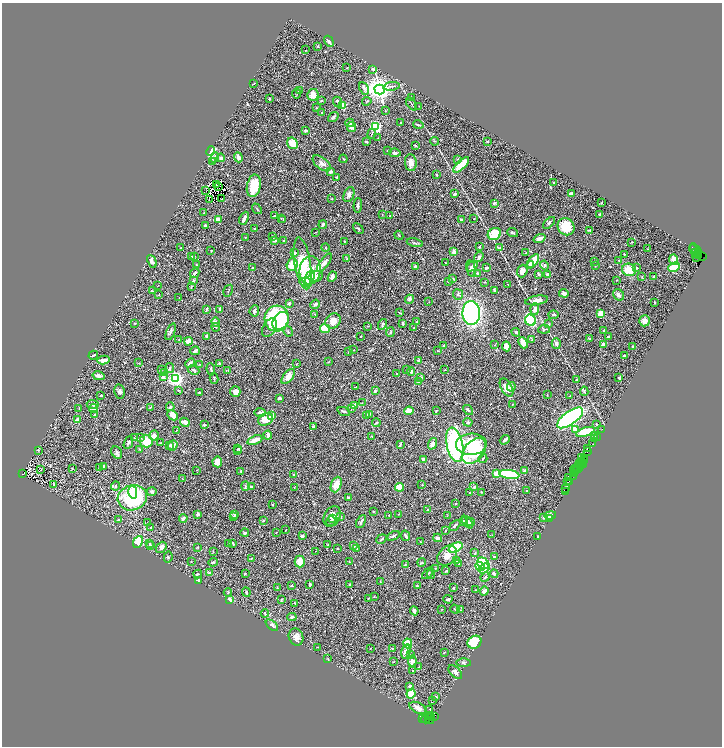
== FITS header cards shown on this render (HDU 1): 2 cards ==
NAXIS1  =                 1440
NAXIS2  =                 1488

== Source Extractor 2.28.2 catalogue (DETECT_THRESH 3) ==
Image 1440 x 1488 px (HDU 1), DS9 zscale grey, zoomed out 1/2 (1 PNG px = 2 x 2 image px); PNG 724 x 748 px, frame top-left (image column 1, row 1487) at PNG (2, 3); each listed source drawn as its Kron ellipse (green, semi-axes under 4 px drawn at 4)
Background 0.443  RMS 0.023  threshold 0.0688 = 3 sigma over >= 5 px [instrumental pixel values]
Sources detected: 620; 69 cannot appear on this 1/2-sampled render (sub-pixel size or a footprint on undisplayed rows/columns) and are neither listed nor drawn; of the other 551, the 500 brightest by FLUX_AUTO listed and drawn (51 fainter detections omitted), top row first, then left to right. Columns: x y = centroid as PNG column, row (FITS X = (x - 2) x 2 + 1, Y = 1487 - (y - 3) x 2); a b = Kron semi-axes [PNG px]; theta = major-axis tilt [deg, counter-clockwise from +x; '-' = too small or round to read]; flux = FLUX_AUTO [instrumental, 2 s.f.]
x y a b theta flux
329 41 6 2 -59 14
318 46 3 2 - 3
306 50 2 1 - 21
347 68 2 1 - 2.1
373 69 4 3 - 11
254 84 3 1 - 2.5
392 86 8 2 9 6.1
364 88 7 4 -64 8.8
380 89 5 4 - 4500
299 91 3 2 - 3
296 94 5 3 - 4
313 95 6 5 - 29
412 98 3 2 - 4.5
269 99 3 2 - 5.2
321 100 3 2 - 4.3
367 101 5 2 - 4
338 102 5 3 - 6.6
411 104 7 2 -54 5.6
343 105 3 2 - 190
419 106 2 1 - 1.7
316 108 2 2 - 4.5
385 111 3 2 - 2.4
322 112 2 2 - 4.4
333 117 6 3 38 8.4
350 123 4 3 - 9.4
401 123 2 2 - 3.9
418 125 5 2 - 6.9
352 127 5 4 - 25
376 127 3 3 - 690
306 130 3 2 - 10
372 134 4 2 - 3.2
378 138 2 2 - 2.1
434 141 4 2 - 2.7
366 142 3 2 - 5.8
488 142 3 2 - 3.2
293 143 6 5 - 77
415 146 3 2 - 5.9
387 150 2 2 - 2.3
211 151 5 3 - 190
395 153 6 4 -10 9.7
215 157 5 3 - 8.3
238 157 5 4 - 17
221 158 4 3 - 14
343 159 4 2 - 3.5
458 159 2 2 - 5.9
212 162 2 2 - 2.7
322 163 10 5 -38 18
411 163 8 6 -82 27
461 165 10 3 44 140
331 172 4 3 - 8.6
436 175 3 2 - 3.5
337 177 2 2 - 3.1
554 182 2 2 - 7.4
217 185 2 1 - 1.7
254 186 11 7 78 100
218 187 2 1 - 2.2
206 191 2 1 - 73
455 194 3 2 - 8.8
571 194 4 2 - 22
349 195 8 5 67 15
222 199 2 1 - 5.2
332 199 3 1 - 2
209 200 2 1 - 5.8
494 203 4 3 - 5.2
601 203 3 2 - 1.9
358 205 7 3 86 9.6
257 209 6 2 -52 3.6
203 213 3 2 - 1.9
382 214 2 2 - 1.7
600 214 2 2 - 10
274 216 3 2 - 4.3
390 216 3 2 - 2.5
244 218 7 3 65 22
281 218 2 2 - 1.7
219 219 4 3 - 43
283 219 4 3 - 4
461 219 3 2 - 5.5
474 219 2 2 - 2.8
549 223 7 3 43 8
323 225 4 2 - 9.8
205 226 3 3 - 7.4
566 227 9 8 - 97
358 228 6 3 -43 5
254 229 3 2 - 8.6
589 230 3 2 - 4
315 232 3 1 - 1.9
513 233 6 3 -23 5.7
494 234 7 5 29 110
399 235 5 2 - 2.6
245 237 3 1 - 1.9
273 237 3 3 - 3.5
540 238 6 3 19 34
274 240 4 3 - 14
284 241 3 3 - 5.3
344 241 2 2 - 3.2
632 242 3 2 - 2.9
415 243 8 3 -12 7.8
479 247 3 2 - 4.7
180 248 3 1 - 2
325 248 4 2 - 3.9
500 248 3 3 - 2.8
647 249 2 2 - 1.9
211 250 2 2 - 2.1
694 250 5 3 - 86
696 250 7 1 -47 100
454 252 2 2 - 72
696 252 3 2 - 73
294 253 4 3 - 7.9
526 253 4 3 - 5.9
624 255 3 3 - 3.4
194 256 2 2 - 4.3
696 256 6 2 86 560
699 256 4 2 - 470
192 257 3 3 - 5.4
479 257 5 4 - 8.6
702 257 3 1 - 56
347 259 3 2 - 5.5
619 260 2 2 - 2.9
674 260 5 3 - 64
152 261 7 4 -65 17
533 261 8 3 55 96
595 261 2 2 - 1.7
303 263 26 8 -80 240
324 263 11 4 52 25
445 263 2 1 - 2.7
196 265 3 2 - 2.3
292 265 6 5 - 75
530 265 3 3 - 17
544 265 5 4 - 8.1
472 266 6 4 35 11
595 266 2 2 - 2.5
415 267 3 3 - 10
674 267 6 4 26 140
252 268 3 2 - 6.2
471 268 8 3 -77 9.1
486 268 3 2 - 11
636 268 4 4 - 6.7
310 270 14 10 84 71
629 270 7 6 - 77
522 271 6 5 - 20
195 273 5 2 - 7.9
478 273 4 2 - 4.3
548 274 4 3 - 10
539 275 4 3 - 6.1
316 276 7 5 15 27
654 276 2 2 - 3.4
332 277 5 3 - 21
642 277 4 2 - 2.6
310 278 8 4 72 84
453 279 3 3 - 5.4
193 280 3 2 - 6.9
617 280 2 2 - 2
448 281 3 2 - 3.7
305 282 6 4 2 71
485 282 3 2 - 1.9
508 284 3 2 - 1.8
158 286 2 1 - 1.8
191 287 4 2 - 2.7
494 290 4 2 - 4.7
152 291 2 2 - 2.9
228 291 6 2 59 3.8
564 293 5 3 - 14
458 294 5 5 - 8.2
159 295 3 2 - 2.1
619 295 6 5 - 14
179 298 4 2 - 2.6
410 299 4 4 - 10
537 300 11 4 10 23
429 302 3 2 - 1.8
654 302 2 2 - 2.7
289 303 3 3 - 8.2
315 304 5 3 - 7.9
206 309 4 2 - 6.1
220 309 3 2 - 6.6
535 309 6 4 86 22
254 311 5 4 - 13
400 313 4 2 - 3.7
471 313 12 9 -88 790
601 313 4 3 - 42
315 314 3 2 - 2.8
553 315 5 3 - 8.1
277 319 13 12 - 480
530 320 6 5 - 210
281 321 10 7 53 190
333 321 8 7 - 33
645 321 5 5 - 19
216 322 5 3 - 8.7
417 322 3 2 - 6.2
135 323 2 2 - 3.9
403 323 3 2 - 8.7
382 324 5 3 - 7.7
549 324 3 2 - 5.2
368 326 4 2 - 3
216 327 4 2 - 3.6
269 328 10 6 61 28
414 328 2 2 - 4.3
325 329 5 4 - 84
544 329 6 4 8 7.1
288 331 5 2 - 3.8
603 331 3 2 - 4.1
171 332 9 3 68 11
390 332 5 3 - 5.1
516 332 4 3 - 6.9
207 336 3 3 - 11
361 337 2 2 - 2.1
608 337 3 2 - 17
179 339 3 2 - 2.3
590 339 3 3 - 4.1
532 340 3 3 - 2.9
188 341 4 4 - 25
523 343 6 3 -65 40
556 344 5 4 - 13
603 344 2 2 - 42
444 345 2 1 - 2.3
495 345 4 2 - 2.7
506 346 5 3 - 35
632 347 2 2 - 4.6
354 350 2 1 - 1.8
195 351 5 3 - 12
438 351 3 2 - 2.4
348 352 3 2 - 2.9
93 355 5 2 - 4.8
624 356 2 2 - 28
103 360 6 3 11 25
419 360 3 3 - 8.1
329 361 2 2 - 1.7
138 363 3 2 - 2.6
190 363 5 3 - 14
219 363 3 3 - 5.5
200 364 3 3 - 2.6
296 364 3 2 - 2.1
170 368 5 3 - 5.4
211 369 6 2 -84 6.5
161 370 4 2 - 4.4
194 370 6 3 -27 9.1
228 370 3 2 - 1.9
406 370 3 2 - 3.8
445 370 2 2 - 2
411 371 4 3 - 5.8
164 372 3 2 - 2.8
396 374 2 2 - 5.5
98 376 6 3 -14 20
288 376 9 5 51 36
163 377 3 3 - 10
421 377 4 3 - 4.3
214 378 5 2 - 4.7
619 378 2 2 - 11
176 379 3 3 - 1500
576 380 4 3 - 5.3
418 381 3 2 - 5.4
356 387 2 1 - 2.2
511 387 5 3 - 18
506 388 10 5 -60 53
178 390 3 3 - 5.2
375 391 3 3 - 5.6
584 391 5 3 - 3.8
120 392 7 5 -80 10
199 392 2 2 - 4.4
235 392 5 5 - 26
547 394 3 2 - 2.2
101 395 2 2 - 7.3
569 396 3 2 - 2.3
279 398 4 3 - 6
362 403 2 1 - 2.9
93 404 6 3 -6 6.3
512 404 2 1 - 2
354 406 2 2 - 73
150 407 4 2 - 3.5
170 407 4 4 - 8.4
79 409 4 2 - 2.1
93 409 5 3 - 9.4
351 409 2 1 - 1.7
436 410 3 2 - 2.2
468 410 6 2 -41 5.1
344 411 6 3 -20 8.7
409 411 4 2 - 58
260 412 6 3 0 11
370 414 3 2 - 3.1
95 415 2 2 - 5
173 415 6 3 -44 32
272 416 2 2 - 72
366 416 4 3 - 2.9
570 418 15 6 36 1200
265 419 8 6 27 70
77 420 3 2 - 29
185 422 5 3 - 28
376 422 4 3 - 5.9
468 422 4 3 - 4.9
596 424 3 2 - 3.7
204 425 3 2 - 4.9
314 426 3 3 - 4.5
575 429 4 3 - 33
602 429 2 1 - 24
176 431 3 2 - 2.6
585 432 9 4 17 130
154 435 5 4 - 18
268 435 4 3 - 16
372 436 3 2 - 2.4
595 436 3 2 - 2.8
141 437 3 3 - 3.5
597 437 2 1 - 35
135 438 3 2 - 2.6
595 439 3 1 - 50
255 440 8 3 22 42
505 440 5 2 - 13
146 441 6 6 - 74
128 443 7 3 68 11
160 443 3 2 - 2.4
432 444 6 4 71 20
471 444 15 10 2 200
593 444 2 1 - 26
170 445 2 2 - 15
173 445 5 4 - 11
400 445 4 2 - 6.3
455 445 17 8 -77 890
140 449 4 2 - 3.1
238 449 4 3 - 4.2
587 449 2 1 - 35
38 450 3 2 - 2.4
238 451 3 2 - 1.8
474 451 15 9 48 210
117 452 6 5 - 10
588 452 3 2 - 87
582 458 2 1 - 16
584 458 2 1 - 23
423 459 2 2 - 12
483 459 4 2 - 5.3
583 460 2 1 - 59
581 461 3 2 - 51
217 462 5 5 - 32
581 464 6 2 -30 150
580 465 2 1 - 100
103 466 2 2 - 19
72 468 3 2 - 1.9
99 468 3 2 - 2.2
575 468 5 1 - 100
579 468 4 2 - 150
41 470 2 2 - 2.7
197 470 3 2 - 1.7
241 471 4 3 - 5.4
525 471 4 3 - 9.1
575 471 4 1 - 95
22 473 3 2 - 350
496 473 4 3 - 35
509 474 10 4 -8 290
574 474 4 2 - 200
294 475 3 3 - 4.2
574 476 2 1 - 67
568 477 3 2 - 5.3
183 479 3 2 - 1.8
569 481 3 2 - 74
567 482 2 1 - 62
54 484 4 2 - 3.4
336 484 8 5 68 45
422 485 3 2 - 2.3
115 486 4 3 - 8.2
245 486 5 3 - 4.4
251 487 4 3 - 6.2
294 487 3 2 - 2.2
399 487 4 4 - 75
474 487 3 2 - 4.4
566 489 3 1 - 72
527 491 2 2 - 5.3
565 491 3 2 - 32
133 492 6 4 -77 68
152 492 5 4 - 9.5
481 492 2 2 - 2.4
470 493 2 2 - 2.2
132 498 15 12 17 410
348 498 4 2 - 7
456 504 3 2 - 3.4
273 505 2 2 - 7.3
428 510 2 2 - 2.8
373 511 3 2 - 1.9
198 514 3 3 - 13
235 514 3 3 - 5.6
398 514 3 2 - 1.8
389 515 3 2 - 2.8
550 515 6 3 12 20
234 516 4 3 - 4.4
332 516 11 8 59 31
447 516 3 3 - 2.2
341 517 3 2 - 2.6
544 517 3 3 - 5.5
183 518 4 3 - 13
549 518 2 1 - 9
333 519 3 3 - 5.4
119 520 2 2 - 16
264 520 3 3 - 3.5
331 521 5 2 - 4.6
361 522 7 3 63 9.7
463 522 4 3 - 3.8
467 522 7 3 -51 14
470 522 4 3 - 9.7
147 523 3 2 - 1.7
455 525 6 2 43 7.2
151 527 2 2 - 2.3
286 530 3 2 - 2.6
446 530 2 2 - 3.8
276 532 3 2 - 2.1
245 533 4 3 - 6
492 535 2 1 - 4.5
302 536 3 3 - 14
393 536 7 2 27 7
405 536 5 2 - 8.1
538 537 3 2 - 7
438 538 4 3 - 15
381 539 5 2 - 4.3
138 542 6 4 65 66
421 542 3 2 - 3.4
228 543 2 2 - 2.2
233 543 3 2 - 7.7
150 544 4 2 - 3.4
150 545 3 3 - 4
328 545 2 2 - 2.5
353 546 4 3 - 6.5
161 547 6 4 53 13
198 547 3 3 - 3.3
456 547 7 3 24 300
357 548 2 2 - 2.4
337 549 2 2 - 3.3
213 551 3 1 - 1.9
315 551 2 2 - 1.7
475 553 3 2 - 3.4
447 556 11 8 46 30
168 557 5 4 - 5.6
494 557 3 3 - 3.9
251 558 3 2 - 2.7
349 561 3 2 - 1.9
457 561 4 3 - 5.3
191 562 2 2 - 2
213 562 5 3 - 4.6
300 562 6 5 - 50
422 562 4 3 - 4.8
458 563 4 3 - 5.1
483 563 6 5 - 190
405 565 3 3 - 4
480 566 5 4 - 95
435 568 3 2 - 2.2
484 568 6 4 36 24
446 571 3 2 - 7.1
210 573 4 3 - 16
428 573 7 2 43 5.2
198 574 4 2 - 4.4
245 574 3 2 - 4
431 574 5 2 - 3.5
494 574 4 3 - 11
485 577 5 3 - 5.7
198 581 3 3 - 6.9
380 582 3 2 - 2.1
309 584 3 2 - 5.4
350 585 3 3 - 4
292 586 2 2 - 4.3
417 586 3 3 - 3.4
277 587 3 2 - 2.3
454 588 4 2 - 4.3
476 590 4 2 - 3.2
484 591 4 3 - 21
246 592 5 2 - 5.3
228 593 4 2 - 3.2
374 597 3 2 - 2.6
369 598 4 2 - 2.1
448 599 4 3 - 9.9
230 600 4 2 - 24
281 600 3 2 - 2.7
295 603 4 2 - 2.5
442 609 2 2 - 1.7
455 609 5 3 - 4.5
461 610 2 2 - 2.3
414 611 4 3 - 13
265 613 4 2 - 4
292 617 5 3 - 6.9
272 625 7 4 -40 10
296 637 9 7 -67 22
474 642 7 6 - 200
408 643 5 3 - 83
317 647 3 1 - 1.7
370 648 2 1 - 1.9
392 648 3 2 - 3.8
406 651 7 4 77 24
444 652 3 2 - 2.8
411 655 3 3 - 3.9
328 659 3 2 - 2.1
412 661 5 4 - 16
393 662 3 2 - 2.4
464 663 7 3 -1 6
418 667 4 2 - 2.8
412 670 2 2 - 2.3
455 672 8 5 -43 16
410 686 3 3 - 13
411 694 5 3 - 110
436 697 3 3 - 5.8
432 701 2 1 - 83
418 708 9 5 -27 26
429 709 2 1 - 1.9
434 717 4 3 - 43
423 718 2 1 - 40
431 718 3 2 - 110
425 719 4 2 - 120
429 719 5 3 - 390
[51 fainter detections neither listed nor drawn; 69 sub-pixel or undisplayed-footprint detections neither listed nor drawn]